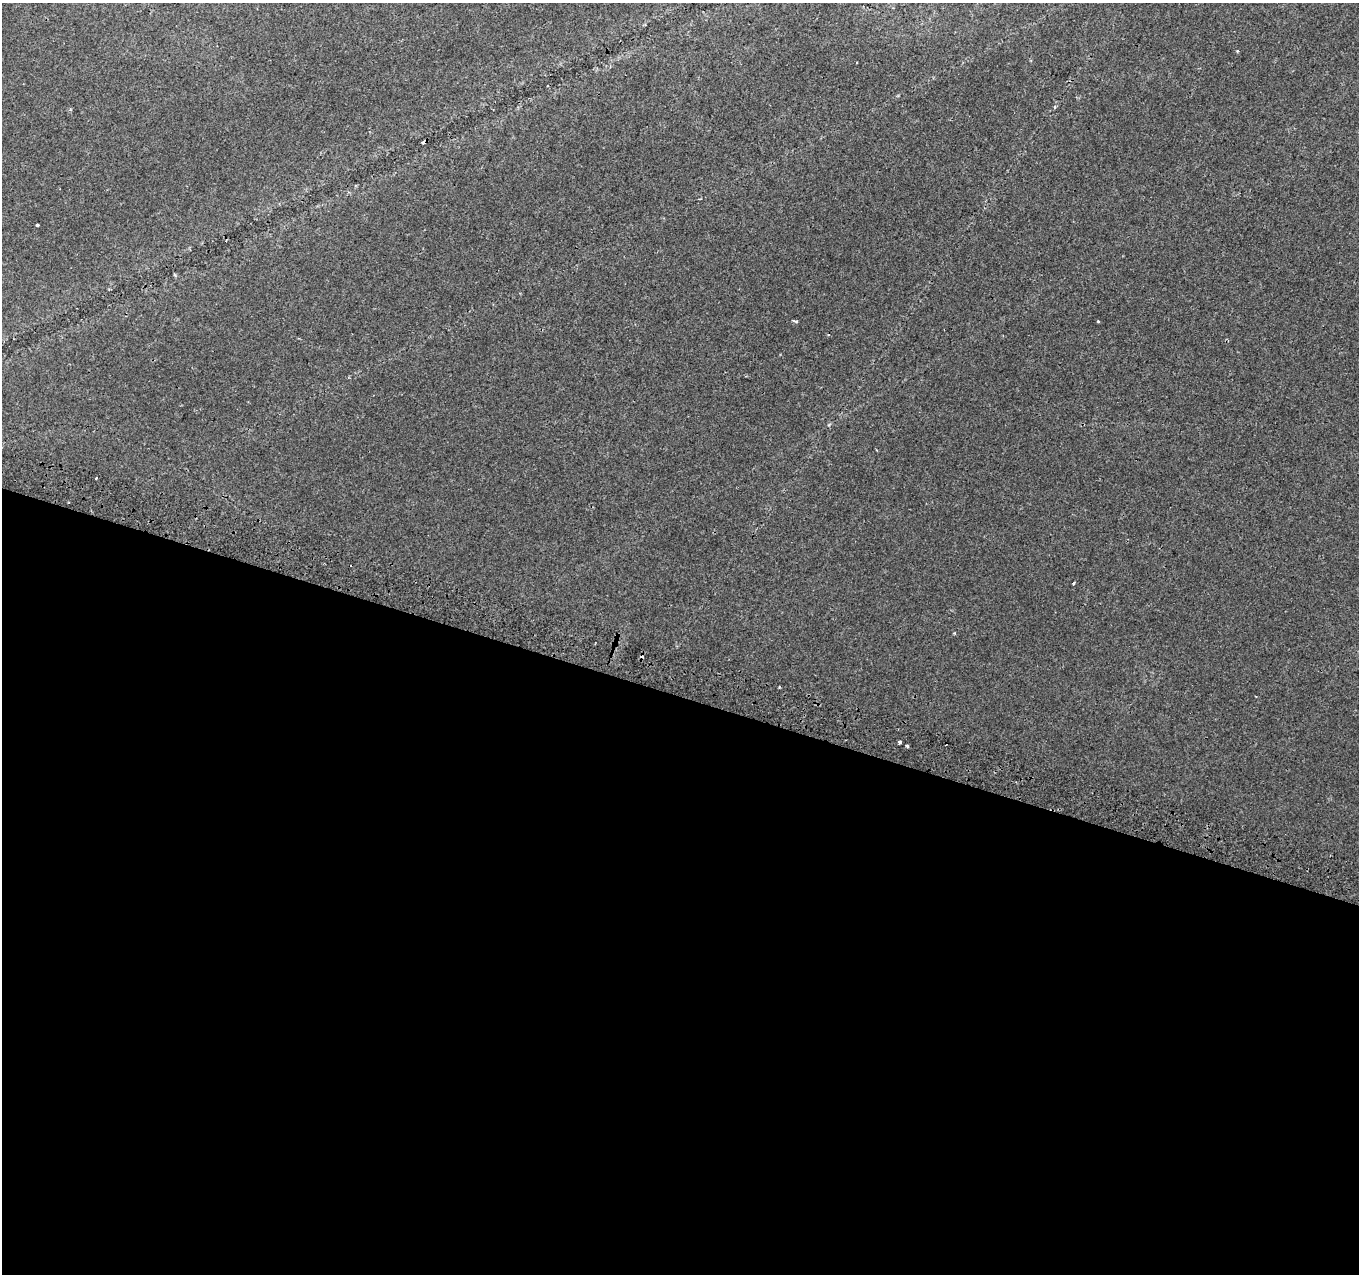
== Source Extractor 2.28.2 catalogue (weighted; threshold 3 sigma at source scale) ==
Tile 14 of 4 x 4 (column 2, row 4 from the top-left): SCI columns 1379-2735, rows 319-1590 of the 5462 x 5661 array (HDU 1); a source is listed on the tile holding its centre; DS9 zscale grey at full resolution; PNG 1361 x 1276 px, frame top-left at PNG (2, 3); no overlay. Shown black and unused: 45% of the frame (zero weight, under 2 of 3 exposures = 2% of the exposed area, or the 3 px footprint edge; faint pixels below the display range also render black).
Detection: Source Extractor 2.28.2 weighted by HDU 2 'WHT'; one run over the whole footprint, this tile lists its part. Background 0.00388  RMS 0.0036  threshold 0.016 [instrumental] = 3 sigma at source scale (4.5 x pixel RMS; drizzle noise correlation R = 1.50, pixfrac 1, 0.0396/0.0396 arcsec/px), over >= 5 px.
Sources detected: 12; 3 cosmic-ray / hot-pixel residue — not listed; the other 9 listed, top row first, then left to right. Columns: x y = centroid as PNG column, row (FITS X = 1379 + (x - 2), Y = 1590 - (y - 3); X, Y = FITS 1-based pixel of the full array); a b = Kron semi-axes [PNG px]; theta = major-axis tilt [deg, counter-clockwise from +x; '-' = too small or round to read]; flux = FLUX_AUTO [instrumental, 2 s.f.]
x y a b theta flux
1237 51 4 3 - 0.37
1055 107 5 3 - 0.4
37 225 3 3 - 1.1
794 321 7 3 -25 0.47
1098 321 3 3 - 0.33
96 478 2 2 - 0.26
1074 583 3 3 - 0.54
900 742 3 3 - 1.6
907 746 4 3 - 1.1